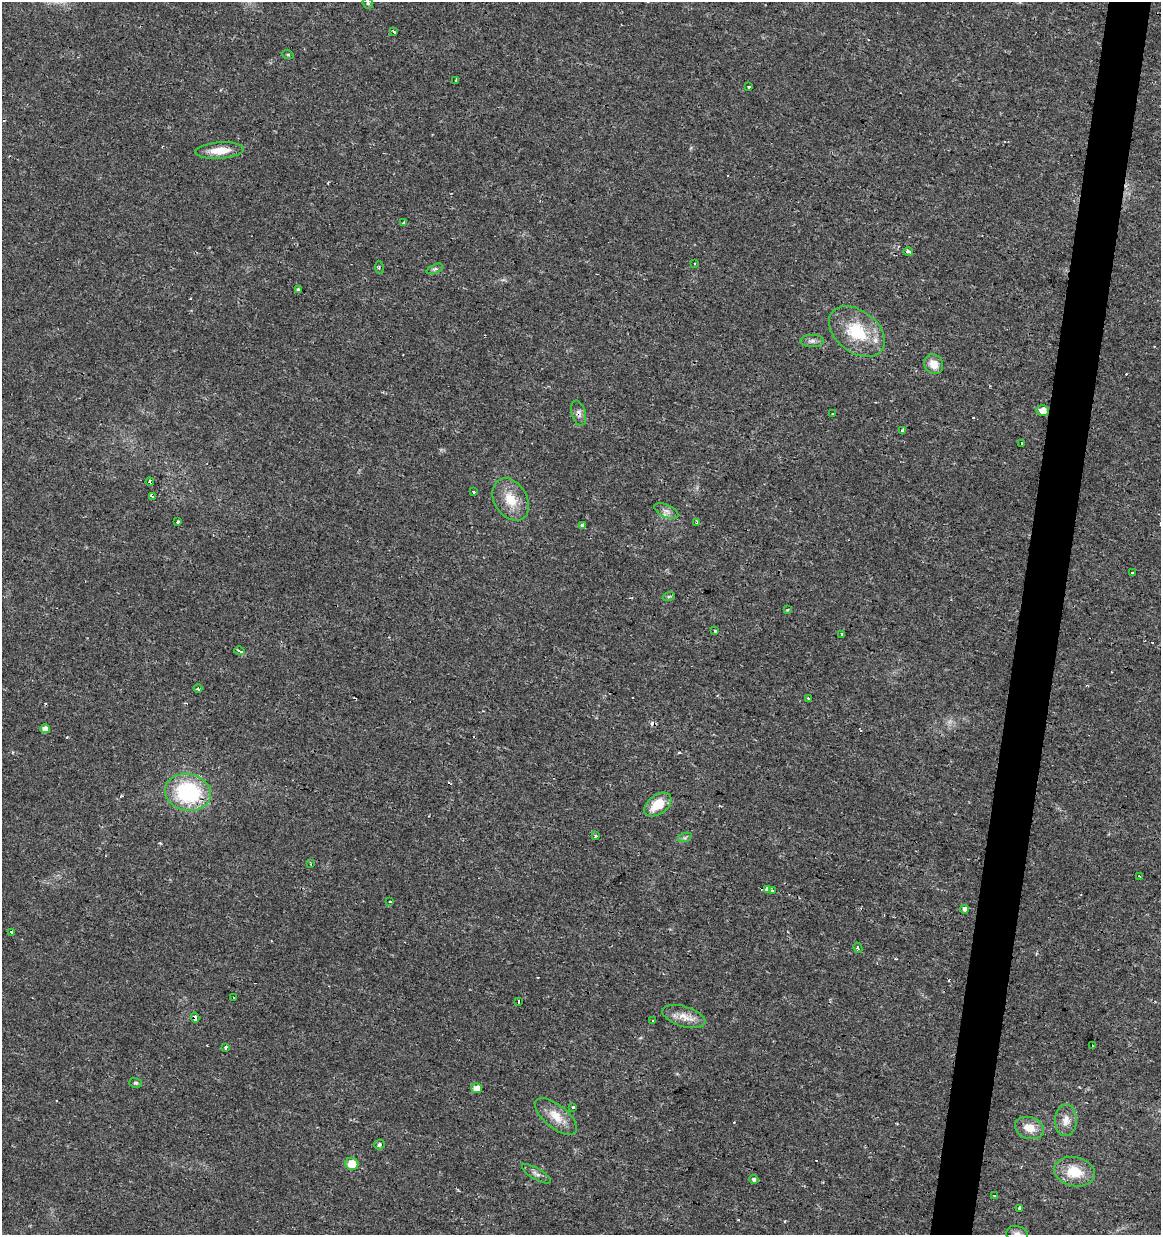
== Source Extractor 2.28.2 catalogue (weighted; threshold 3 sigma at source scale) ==
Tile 10 of 4 x 4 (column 2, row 3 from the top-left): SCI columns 1445-2603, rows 1234-2466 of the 5145 x 4941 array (HDU 1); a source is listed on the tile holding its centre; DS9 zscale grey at full resolution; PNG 1163 x 1237 px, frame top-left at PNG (2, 2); each listed source drawn as its Kron ellipse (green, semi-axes under 4 px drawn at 4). Shown black and unused: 4% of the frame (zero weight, under 2 of 3 exposures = <1% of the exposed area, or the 3 px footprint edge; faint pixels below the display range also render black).
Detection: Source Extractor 2.28.2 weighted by HDU 2 'WHT'; one run over the whole footprint, this tile lists its part. Background 0.0131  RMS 0.003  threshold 0.0136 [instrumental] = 3 sigma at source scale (4.5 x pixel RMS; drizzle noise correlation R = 1.50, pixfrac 1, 0.0396/0.0396 arcsec/px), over >= 5 px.
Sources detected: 88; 18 cosmic-ray / hot-pixel residue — neither listed nor drawn; the other 70 listed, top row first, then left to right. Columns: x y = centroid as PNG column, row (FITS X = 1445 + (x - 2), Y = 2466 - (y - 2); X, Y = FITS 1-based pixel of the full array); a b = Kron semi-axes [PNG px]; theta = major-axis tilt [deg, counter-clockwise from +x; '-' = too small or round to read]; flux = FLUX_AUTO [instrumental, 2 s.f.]
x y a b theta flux
368 3 6 5 - 0.44
394 31 3 3 - 1.6
288 55 6 3 -20 0.35
456 80 3 3 - 1.1
748 86 3 3 - 1.6
220 151 24 8 4 5.3
404 223 4 3 - 4.7
908 252 4 3 - 1.8
694 264 3 3 - 0.87
379 267 6 3 -83 0.68
435 269 9 4 22 0.66
298 289 4 3 - 0.83
857 332 31 21 -37 14
812 341 12 6 1 1.2
934 364 10 9 - 3.6
1043 410 6 5 - 2.5
579 413 13 7 -75 1.3
833 414 3 3 - 0.5
903 430 3 3 - 1.7
1021 444 3 3 - 1.7
150 482 4 3 - 0.76
473 491 3 3 - 1.7
152 496 3 3 - 83
511 499 23 16 -58 6.5
666 511 13 6 -25 1.5
178 522 4 2 - 0.45
697 523 3 3 - 1
582 525 4 3 - 0.74
1133 573 4 3 - 3
669 596 6 4 19 0.41
787 610 4 3 - 0.31
715 631 3 3 - 0.9
842 634 3 3 - 1.4
239 651 5 3 - 2.5
198 689 4 3 - 0.57
808 698 3 3 - 0.67
45 729 5 4 - 2
188 792 23 18 -12 27
658 805 15 9 35 6.6
595 836 4 3 - 0.47
685 837 7 4 20 0.6
311 864 3 2 - 0.27
1140 876 3 2 - 0.38
768 889 3 3 - 6.7
772 890 3 3 - 3.2
390 902 3 3 - 0.93
964 909 4 3 - 3.1
11 932 3 3 - 1.4
858 948 5 2 - 0.4
233 998 3 3 - 0.87
519 1001 3 2 - 0.54
684 1017 22 10 -17 3.7
195 1018 5 3 - 1.8
653 1021 3 2 - 0.27
1093 1046 3 2 - 0.24
225 1047 4 3 - 0.51
136 1083 6 4 -16 0.51
476 1088 5 5 - 3.1
573 1107 3 3 - 9.8
556 1117 25 11 -39 4.8
1066 1120 16 11 88 2.7
1029 1128 15 10 -16 4.3
379 1145 5 4 - 0.84
352 1164 6 6 - 5.8
1074 1172 21 14 -12 7.6
536 1174 16 5 -30 1.2
754 1179 4 4 - 1
995 1196 3 3 - 0.75
1020 1208 3 3 - 4.6
1017 1234 11 8 -14 1.5
Overlapping masked pixels (flux is a lower limit): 4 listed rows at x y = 579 413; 239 651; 188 792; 195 1018
Isophote crosses this tile's border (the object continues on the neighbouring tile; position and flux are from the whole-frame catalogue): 1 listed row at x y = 1017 1234